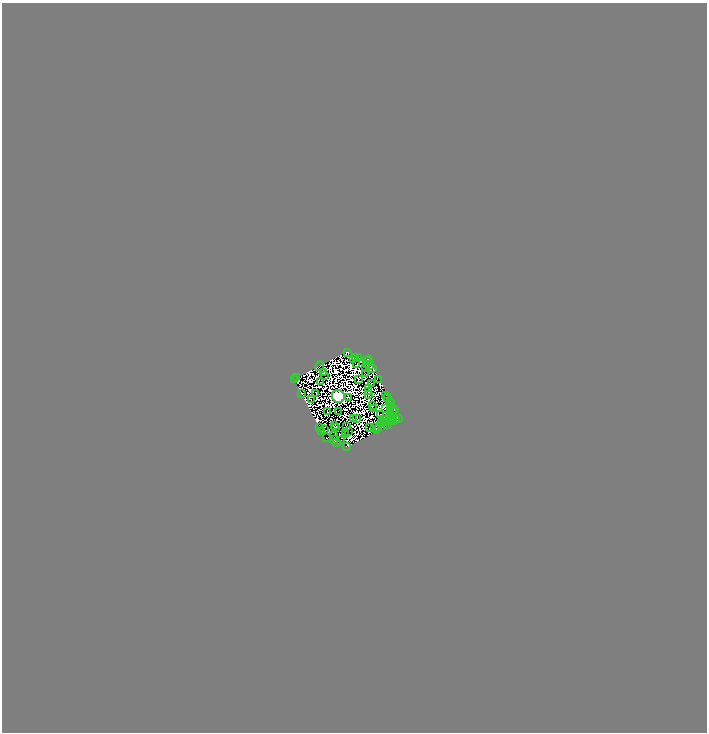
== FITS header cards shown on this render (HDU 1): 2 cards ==
NAXIS1  =                 1409
NAXIS2  =                 1460

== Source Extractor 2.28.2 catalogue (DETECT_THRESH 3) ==
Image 1409 x 1460 px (HDU 1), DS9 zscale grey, zoomed out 1/2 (1 PNG px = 2 x 2 image px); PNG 709 x 734 px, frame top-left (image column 1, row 1459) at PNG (2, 3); each listed source drawn as its Kron ellipse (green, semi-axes under 4 px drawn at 4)
Background 3.42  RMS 6.0e-04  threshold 0.00181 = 3 sigma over >= 5 px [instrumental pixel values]
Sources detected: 210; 134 cannot appear on this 1/2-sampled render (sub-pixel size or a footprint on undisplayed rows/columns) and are neither listed nor drawn; the other 76 listed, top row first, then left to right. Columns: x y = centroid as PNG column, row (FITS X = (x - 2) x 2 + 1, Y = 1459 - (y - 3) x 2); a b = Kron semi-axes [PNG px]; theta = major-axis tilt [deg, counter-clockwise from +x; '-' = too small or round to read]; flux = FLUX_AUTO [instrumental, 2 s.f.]
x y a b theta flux
348 352 3 1 - 110
356 357 2 1 - 28
359 357 2 1 - 48
353 358 2 1 - 16
368 360 2 1 - 120
367 361 3 1 - 22
366 364 2 1 - 18
356 365 2 1 - 5.4
369 365 2 1 - 16
320 366 5 2 - 130
366 368 2 1 - 94
373 369 2 1 - 71
324 373 2 1 - 29
366 374 2 1 - 33
325 375 2 1 - 42
297 377 2 1 - 2
294 379 2 1 - 18
358 379 2 1 - 35
379 380 2 1 - 28
321 382 2 1 - 37
372 383 2 1 - 30
368 389 3 2 - 32
369 391 3 2 - 55
302 393 3 2 - 81
316 393 2 1 - 23
368 395 2 1 - 3.5
386 395 4 1 - 33
338 396 6 6 - 170000
349 397 3 1 - 31
388 397 2 1 - 33
311 399 3 1 - 16
391 402 3 2 - 140
372 405 3 1 - 51
391 406 2 1 - 69
374 409 2 1 - 13
385 409 2 1 - 15
391 409 2 1 - 67
395 410 2 2 - 79
338 411 2 1 - 16
391 411 2 1 - 27
393 411 2 1 - 27
327 412 2 1 - 23
380 414 2 1 - 36
391 417 2 1 - 5.8
353 418 2 1 - 41
356 419 2 1 - 0.97
382 419 2 1 - 25
386 419 3 2 - 66
392 419 3 1 - 49
399 419 2 1 - 42
390 420 2 1 - 16
396 420 3 2 - 5.4
384 421 2 1 - 98
387 422 2 1 - 80
393 422 3 1 - 18
382 423 2 1 - 13
388 424 3 2 - 130
335 426 3 2 - 56
335 427 4 1 - 130
346 427 2 1 - 11
320 428 2 2 - 94
369 428 2 1 - 45
374 428 2 1 - 7.6
379 428 3 1 - 32
324 429 2 1 - 30
377 430 3 1 - 60
322 431 2 1 - 45
348 431 2 1 - 24
345 432 3 1 - 33
334 435 2 1 - 69
345 435 3 1 - 61
326 438 2 1 - 95
335 440 2 1 - 6.5
340 441 2 1 - 24
337 442 2 1 - 110
346 447 2 1 - 43
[134 sub-pixel or undisplayed-footprint detections neither listed nor drawn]